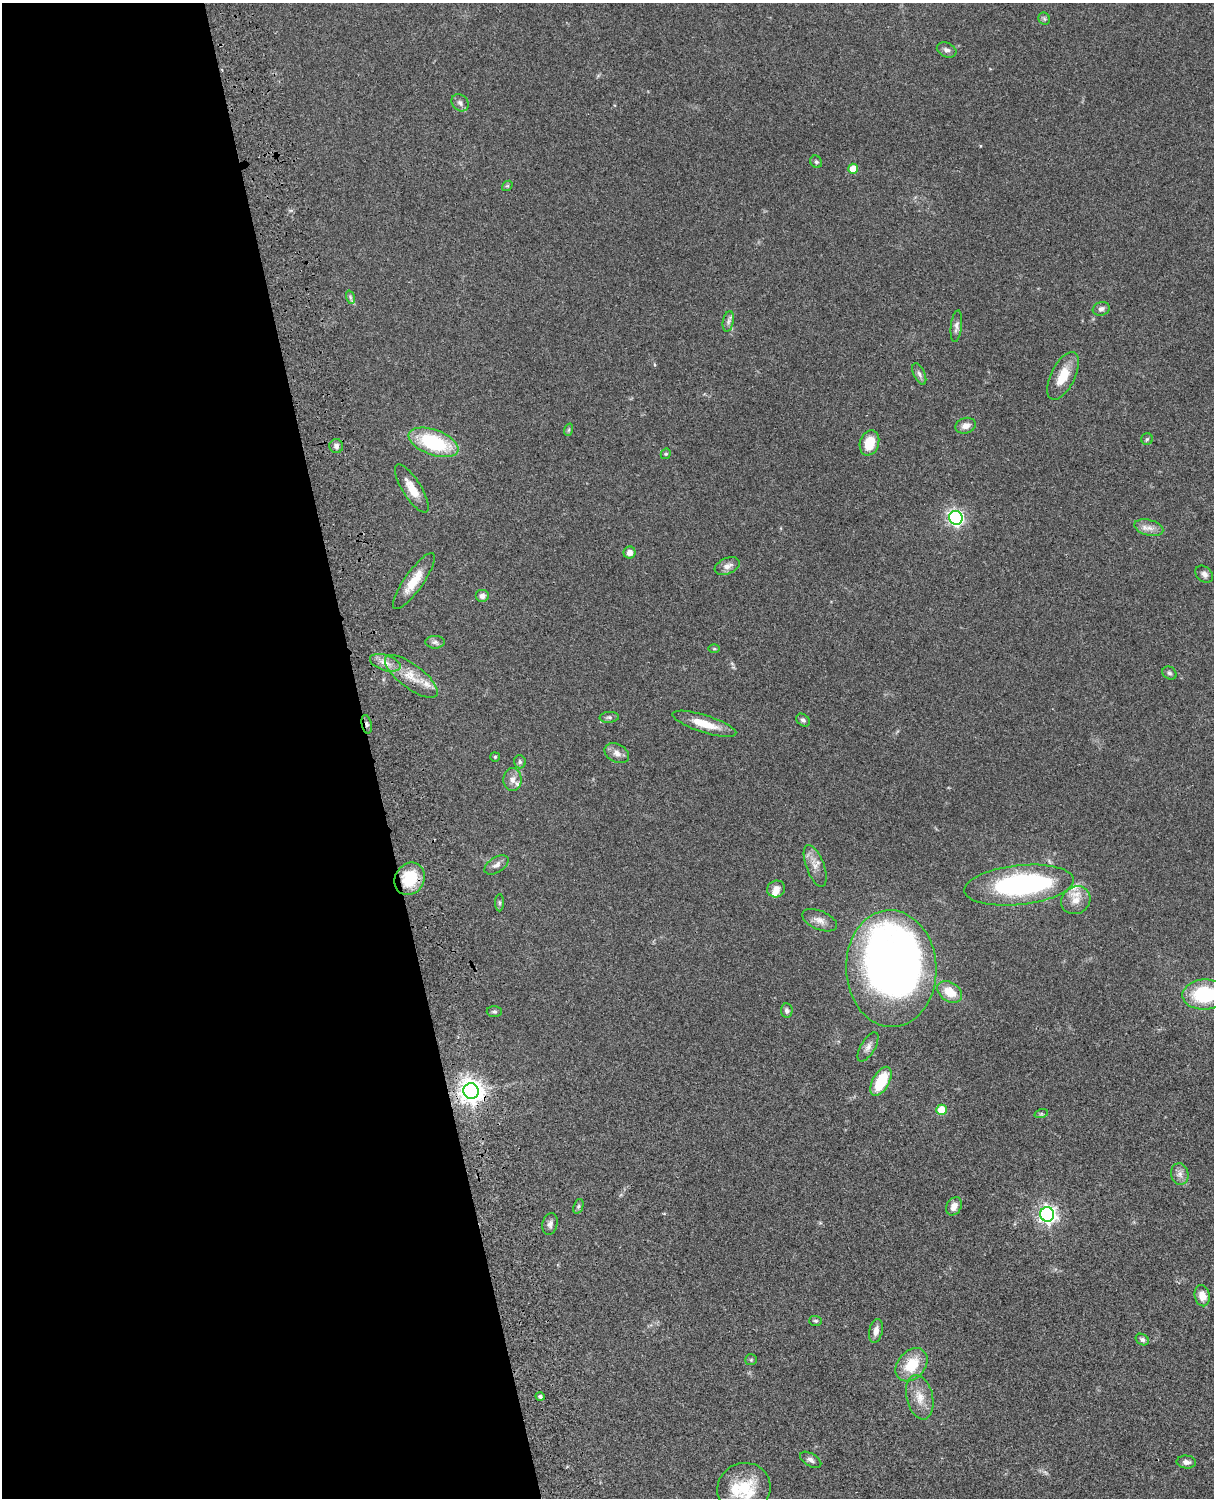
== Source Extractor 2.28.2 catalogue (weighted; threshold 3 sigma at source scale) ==
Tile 5 of 4 x 3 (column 1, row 2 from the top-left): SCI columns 122-1333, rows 1773-3268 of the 5089 x 4927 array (HDU 1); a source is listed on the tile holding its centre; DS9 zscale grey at full resolution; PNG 1216 x 1500 px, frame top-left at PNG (2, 3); each listed source drawn as its Kron ellipse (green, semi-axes under 4 px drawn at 4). Shown black and unused: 31% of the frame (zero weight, under 3 of 4 exposures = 6% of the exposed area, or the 3 px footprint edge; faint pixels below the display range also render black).
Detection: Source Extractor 2.28.2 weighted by HDU 2 'WHT'; one run over the whole footprint, this tile lists its part. Background 0.0759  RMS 0.0057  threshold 0.0257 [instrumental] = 3 sigma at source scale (4.5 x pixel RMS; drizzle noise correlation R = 1.50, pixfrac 1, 0.05/0.05 arcsec/px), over >= 5 px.
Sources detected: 81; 2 inside a brighter object's white glare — neither listed nor drawn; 5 inside a brighter listed object's ellipse — not listed separately; the other 74 listed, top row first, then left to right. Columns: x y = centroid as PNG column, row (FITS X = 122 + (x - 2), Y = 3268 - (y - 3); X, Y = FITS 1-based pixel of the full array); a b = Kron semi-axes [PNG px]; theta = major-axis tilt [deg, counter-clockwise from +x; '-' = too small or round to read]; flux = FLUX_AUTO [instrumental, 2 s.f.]
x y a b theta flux
1044 19 6 5 - 1.1
947 50 10 7 -23 2.2
460 103 9 7 -45 2.1
816 162 6 5 - 1
853 169 5 5 - 8.8
507 186 6 4 40 0.73
350 297 7 4 -72 1
1101 309 9 6 17 1.9
728 321 10 5 79 2
956 326 16 5 83 2.2
919 374 11 5 -65 2
1063 376 26 12 63 11
966 426 10 7 18 3.7
568 430 6 4 70 0.79
1147 439 6 5 - 0.97
433 442 26 12 -20 42
869 443 13 9 71 12
336 446 7 6 - 2.1
666 454 5 4 - 0.82
412 488 28 9 -58 8.9
956 518 7 6 - 140
1149 528 15 7 -14 3.9
630 552 6 6 - 2.9
727 566 13 8 22 3.3
1204 574 10 7 -41 2.4
414 581 33 9 55 11
482 596 7 6 - 2.2
435 642 10 6 0 1.8
714 649 6 4 0 0.67
385 663 16 7 -18 4.7
1169 673 7 6 - 1.3
411 676 32 12 -37 12
609 717 9 5 4 1.3
803 720 7 5 -42 1.3
367 724 9 5 -79 1.5
704 724 33 8 -18 11
617 753 13 9 -27 3.4
495 757 5 5 - 0.78
520 762 6 6 - 1.2
512 780 11 9 89 3.5
496 865 13 7 33 3
815 866 22 9 -69 5.5
410 879 17 14 59 21
1019 885 55 19 6 130
776 889 9 8 - 3.7
1076 900 15 13 36 7.3
499 903 8 4 -90 1
820 920 18 9 -23 4.5
891 969 58 45 -88 370
950 992 13 9 -33 9.7
1204 994 22 15 3 37
787 1011 7 5 -83 1.6
494 1012 7 5 -1 1.2
868 1047 16 7 59 3
881 1081 16 8 61 21
471 1091 8 7 - 500
941 1110 5 5 - 16
1041 1114 7 4 18 0.96
1180 1174 11 8 -76 3
578 1206 8 4 70 0.91
954 1206 10 7 61 3.9
1047 1214 7 7 - 220
550 1224 11 7 76 2.3
1202 1296 10 7 -77 5.7
816 1321 6 5 - 0.91
876 1331 12 6 77 3.5
1142 1339 7 5 -31 1.4
751 1360 6 5 - 0.85
912 1365 18 13 48 16
540 1396 4 4 - 1.1
920 1397 22 13 -77 8.4
811 1460 12 6 -32 2.1
1186 1462 10 6 -5 2.5
744 1488 27 25 24 22
Overlapping masked pixels (flux is a lower limit): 3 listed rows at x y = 367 724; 410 879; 471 1091
Isophote crosses this tile's border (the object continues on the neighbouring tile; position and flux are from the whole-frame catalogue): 1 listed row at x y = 1204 994